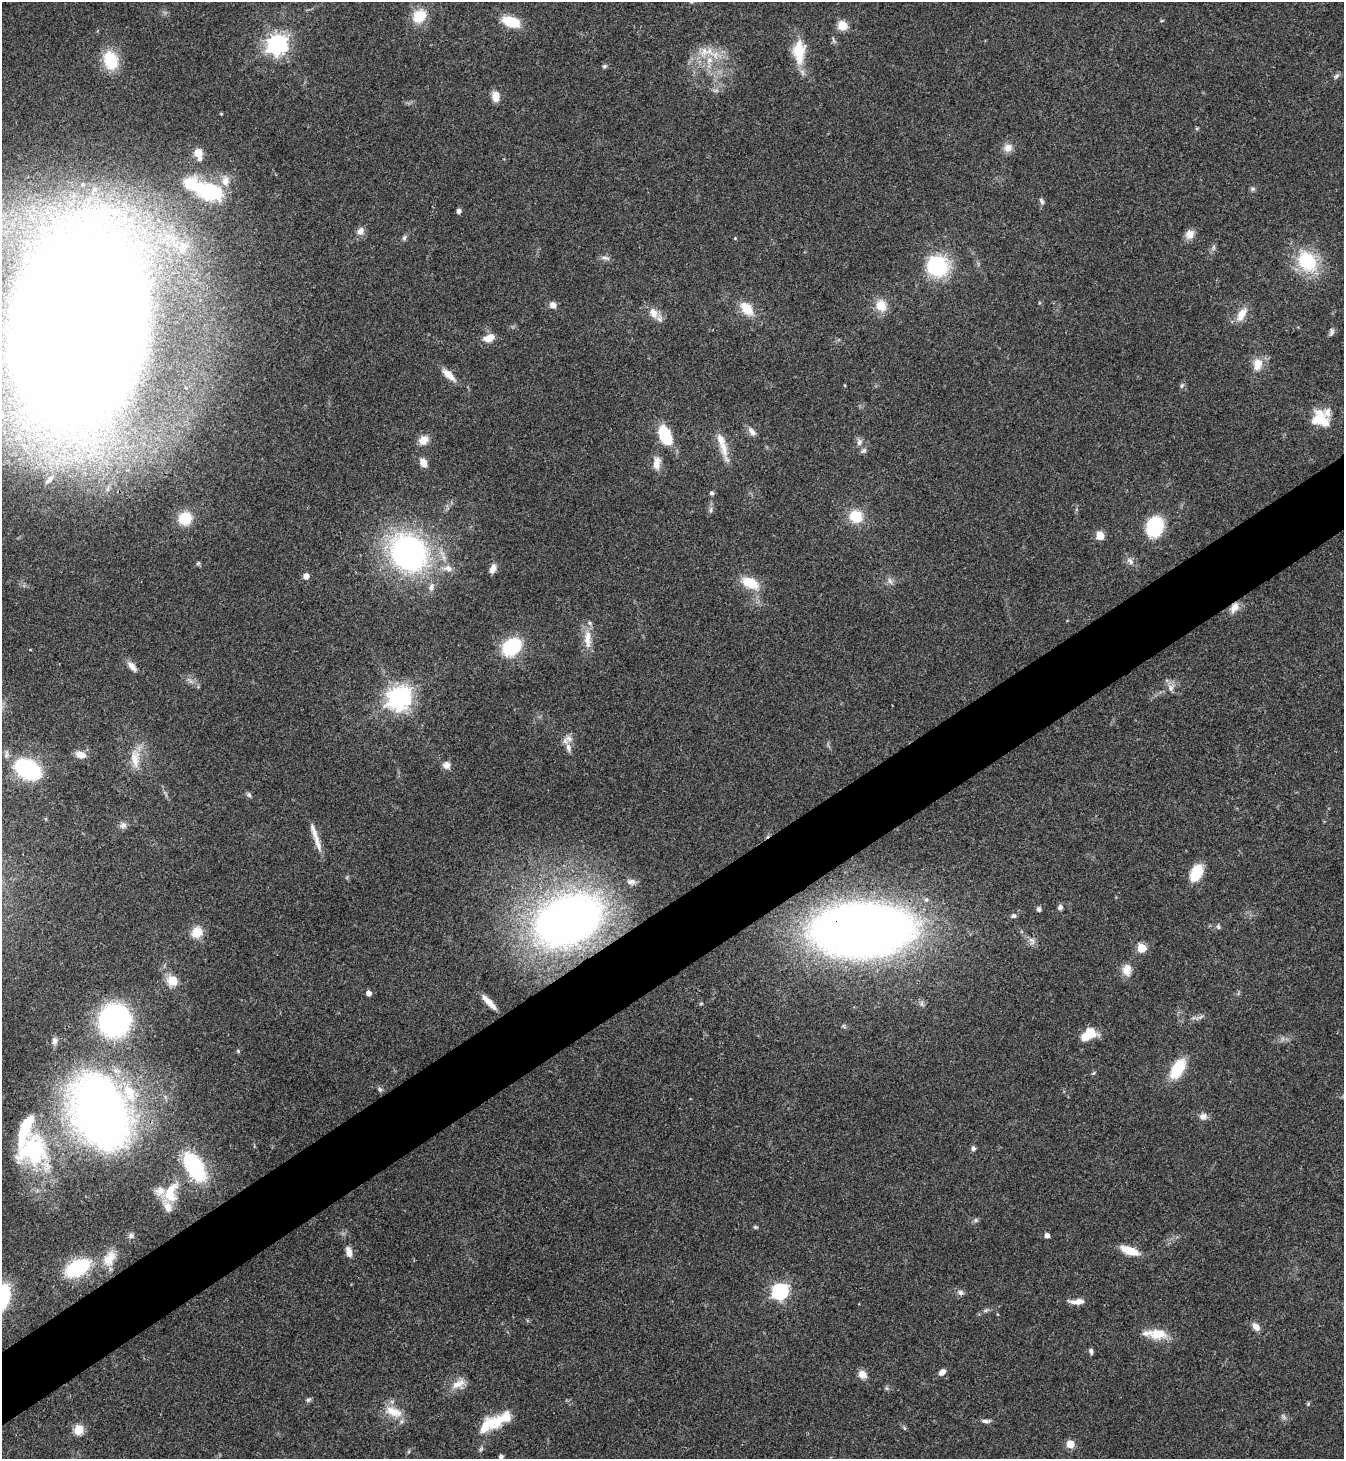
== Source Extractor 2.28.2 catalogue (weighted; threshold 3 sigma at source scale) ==
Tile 7 of 4 x 4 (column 3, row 2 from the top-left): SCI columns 2982-4323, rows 2915-4371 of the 5825 x 5833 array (HDU 1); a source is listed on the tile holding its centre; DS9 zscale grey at full resolution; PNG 1346 x 1461 px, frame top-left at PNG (2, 2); no overlay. Shown black and unused: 5% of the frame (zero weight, under 3 of 4 exposures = <1% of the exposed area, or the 3 px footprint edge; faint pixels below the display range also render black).
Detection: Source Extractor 2.28.2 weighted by HDU 2 'WHT'; one run over the whole footprint, this tile lists its part. Background 0.062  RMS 0.0053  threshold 0.024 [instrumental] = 3 sigma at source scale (4.5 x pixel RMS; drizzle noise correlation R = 1.50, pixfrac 1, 0.05/0.05 arcsec/px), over >= 5 px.
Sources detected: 143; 1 too faint to see at this stretch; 1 inside a brighter object's white glare — not listed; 9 inside a brighter listed object's ellipse — not listed separately; the other 132 listed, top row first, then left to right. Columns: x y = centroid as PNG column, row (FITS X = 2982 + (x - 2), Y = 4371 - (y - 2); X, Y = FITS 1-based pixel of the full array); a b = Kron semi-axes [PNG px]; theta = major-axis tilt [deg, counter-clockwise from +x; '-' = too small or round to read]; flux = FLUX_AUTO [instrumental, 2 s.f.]
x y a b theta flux
419 16 15 12 45 14
511 22 15 9 -18 19
843 26 5 5 - 26
277 44 8 7 - 320
704 51 17 10 64 7.2
799 51 26 13 90 19
715 55 12 10 85 5.7
111 60 20 14 -74 20
604 66 7 5 40 0.98
1336 76 9 5 52 1.3
716 91 7 4 19 1.1
496 96 12 9 88 5.2
1008 148 12 11 - 3.9
198 153 5 5 - 16
200 159 6 5 - 1.7
1253 189 7 5 1 1.1
207 190 42 21 -18 41
1042 201 10 5 -65 1.3
459 211 4 4 - 2.3
360 231 11 8 65 3.3
1190 234 12 11 - 4
404 238 8 5 52 1.4
735 238 4 4 - 0.49
182 248 21 16 64 16
605 258 13 5 -15 1.8
1307 261 24 19 -54 31
938 266 22 21 - 39
553 305 7 7 - 3.1
881 306 16 13 -67 8.1
746 309 14 9 -48 13
653 313 14 10 -69 5.7
1241 314 20 10 60 6.9
78 328 114 70 83 4900
1331 332 12 5 73 1.6
489 338 13 8 16 5.9
1257 364 15 11 85 8
449 375 20 8 -42 5.6
1182 385 7 6 - 1.3
1320 419 17 14 -53 18
752 431 13 7 -51 3
665 436 23 12 -64 20
423 440 12 9 44 5.6
859 442 10 8 86 2.3
723 445 43 8 -73 8.9
863 451 9 5 29 1.4
423 462 9 6 -64 4.9
657 463 17 9 85 5.2
50 479 16 6 44 2.8
712 493 5 5 - 1.2
711 510 9 4 89 1.4
856 516 12 12 - 15
185 518 13 12 - 15
1155 526 17 14 68 37
1100 535 5 5 - 13
409 553 31 27 -49 160
1130 561 13 7 -46 2.7
198 563 6 5 - 0.79
448 568 14 9 -6 4.2
493 569 11 6 71 3.3
306 576 5 5 - 3.8
890 581 10 5 -60 1.9
750 583 20 11 -24 13
431 587 13 7 76 2.9
1234 607 15 9 61 4.4
587 639 28 9 -88 7.8
512 647 18 13 39 34
132 666 16 7 -50 3.4
1170 688 10 7 -63 2.7
399 698 8 8 - 510
569 738 11 9 -20 3.3
81 755 13 8 -12 4.9
135 758 28 11 -87 8.8
447 765 9 8 - 3.4
28 769 22 15 -28 64
249 795 7 6 - 1.2
123 825 9 9 - 2.3
315 837 40 6 -72 6.7
1196 873 19 11 63 13
631 882 13 8 -8 2.8
1060 907 7 6 - 1.6
1039 909 5 5 - 1.6
1013 916 7 6 - 1.5
568 920 51 34 24 450
1218 927 7 5 -50 1
861 930 73 37 2 730
197 932 14 12 62 8.1
1032 941 12 7 -67 2.5
1142 948 5 5 - 22
1127 970 15 11 -85 5.7
172 981 14 13 - 7.3
369 993 4 4 - 3.3
489 1002 21 6 -46 5.8
114 1020 21 20 - 160
1089 1034 17 10 32 12
55 1041 9 8 - 2.4
238 1051 5 4 - 0.6
1178 1069 20 10 60 22
380 1089 7 4 -88 0.96
101 1111 58 43 -68 480
1203 1116 9 8 - 2.9
973 1148 5 5 - 1.5
33 1150 37 33 44 64
194 1167 28 15 -60 50
171 1192 28 16 73 16
976 1220 6 5 - 1
755 1227 6 4 -24 0.74
131 1235 8 6 90 1.5
1047 1236 4 4 - 2.8
1130 1250 19 8 -19 11
349 1252 12 7 -75 3.7
109 1258 24 13 59 9.1
77 1268 29 17 28 32
780 1291 7 7 - 160
961 1293 8 6 -31 1.9
1077 1301 18 6 3 4.3
986 1310 7 4 18 1
1256 1327 9 6 -48 3.9
1158 1334 24 13 0 12
1091 1351 6 4 -74 1.5
942 1372 7 5 45 3.2
862 1375 10 8 -43 4
458 1384 21 10 26 6.1
886 1388 6 4 -71 0.81
308 1400 7 5 17 1
1308 1404 5 4 - 0.69
394 1412 26 12 -20 10
502 1419 31 14 29 14
986 1421 13 5 2 1.8
904 1428 6 4 -88 0.7
79 1430 5 5 - 30
1070 1444 5 5 - 12
501 1457 4 4 - 1.9
Overlapping masked pixels (flux is a lower limit): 4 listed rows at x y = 78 328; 1234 607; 568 920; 861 930
Isophote crosses this tile's border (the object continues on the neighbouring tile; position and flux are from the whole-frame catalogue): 2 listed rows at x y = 78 328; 501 1457